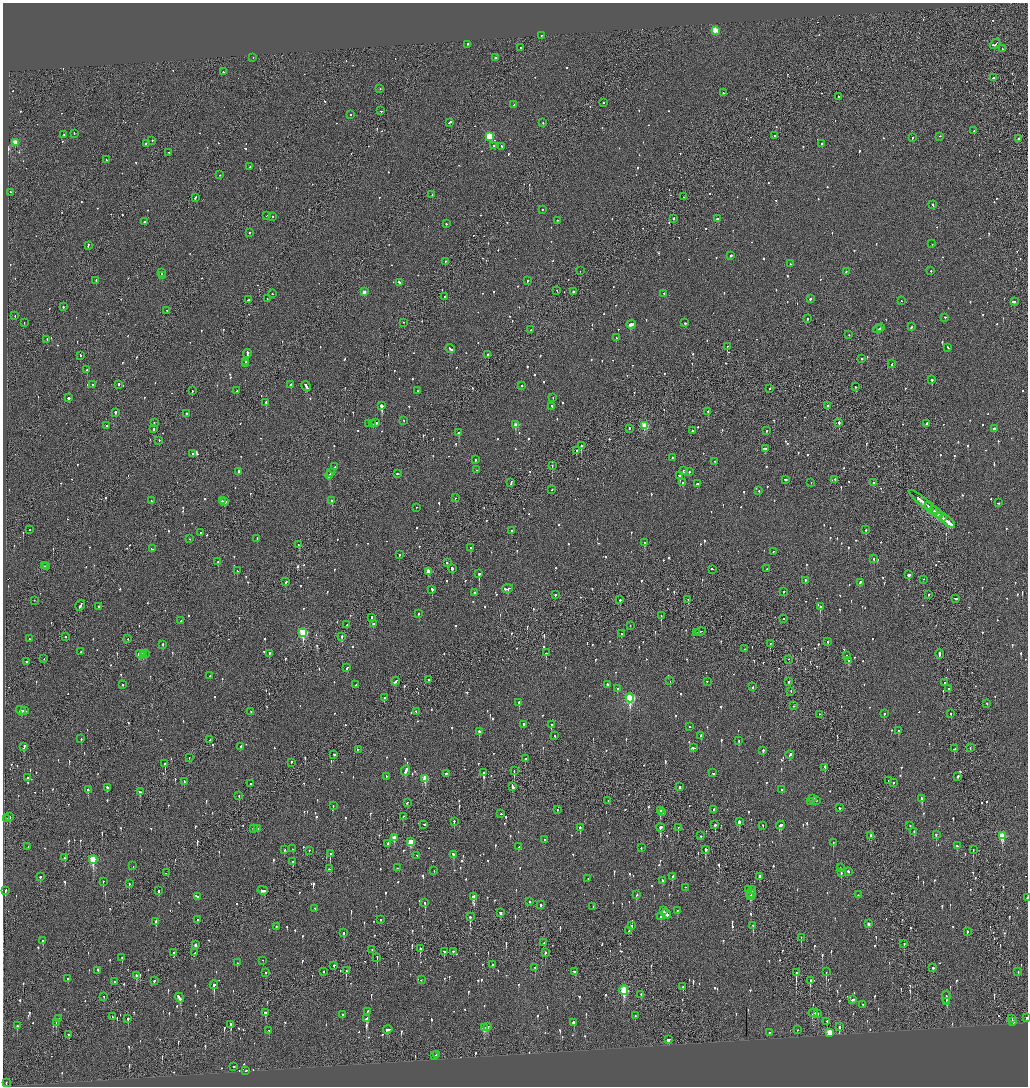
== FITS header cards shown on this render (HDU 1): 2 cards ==
NAXIS1  =                 2051
NAXIS2  =                 2168

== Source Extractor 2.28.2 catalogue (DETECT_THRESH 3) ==
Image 2051 x 2168 px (HDU 1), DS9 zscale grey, zoomed out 1/2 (1 PNG px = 2 x 2 image px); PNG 1030 x 1088 px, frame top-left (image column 2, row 2168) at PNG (3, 3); each listed source drawn as its Kron ellipse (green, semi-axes under 4 px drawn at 4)
Background -0.0944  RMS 0.077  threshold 0.232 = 3 sigma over >= 5 px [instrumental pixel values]
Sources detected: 1447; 57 cannot appear on this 1/2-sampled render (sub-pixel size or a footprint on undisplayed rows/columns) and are neither listed nor drawn; of the other 1390, the 500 brightest by FLUX_AUTO listed and drawn (890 fainter detections omitted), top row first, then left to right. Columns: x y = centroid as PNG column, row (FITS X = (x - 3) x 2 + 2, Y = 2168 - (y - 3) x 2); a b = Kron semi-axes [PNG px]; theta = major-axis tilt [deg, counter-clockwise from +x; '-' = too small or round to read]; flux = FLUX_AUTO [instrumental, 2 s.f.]
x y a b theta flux
715 31 3 3 - 420
541 36 2 1 - 58
995 44 6 2 43 310
467 45 2 2 - 170
521 48 2 1 - 74
1002 49 2 2 - 120
253 58 2 1 - 120
495 58 2 2 - 68
223 72 2 2 - 100
994 78 4 2 - 580
380 89 2 2 - 67
723 93 2 2 - 87
838 97 2 2 - 110
603 103 2 1 - 180
514 105 2 2 - 66
381 111 2 1 - 100
350 115 2 2 - 130
450 123 3 2 - 130
543 123 2 2 - 92
974 131 2 1 - 170
74 134 2 2 - 59
64 135 2 1 - 63
775 136 2 2 - 63
489 137 3 3 - 900
939 137 2 2 - 78
912 138 3 2 - 91
1018 139 2 2 - 200
152 141 2 2 - 65
15 143 3 3 - 300
146 144 2 2 - 140
822 144 2 2 - 230
494 146 2 2 - 260
502 147 2 2 - 240
169 153 2 2 - 75
106 160 2 2 - 86
250 167 3 2 - 200
220 175 2 2 - 61
10 193 2 2 - 66
432 195 2 1 - 61
683 197 2 1 - 81
196 198 3 2 - 130
933 205 3 2 - 95
542 210 2 2 - 87
267 216 2 2 - 58
273 217 2 2 - 140
673 219 2 2 - 110
718 219 3 2 - 440
557 221 2 2 - 65
145 222 2 2 - 470
446 224 2 2 - 130
249 233 2 2 - 65
932 244 2 2 - 110
88 246 3 2 - 110
730 256 2 2 - 130
445 262 2 2 - 170
790 264 2 2 - 59
580 271 2 1 - 100
931 271 2 2 - 100
846 272 2 2 - 65
161 273 2 2 - 140
162 276 3 2 - 190
96 281 3 2 - 120
527 281 3 2 - 74
399 283 3 2 - 96
557 291 2 2 - 79
364 292 3 2 - 120
574 292 2 1 - 520
273 294 2 2 - 67
664 294 2 2 - 160
445 297 2 2 - 120
267 299 2 1 - 63
810 299 3 2 - 100
248 300 3 2 - 71
902 301 2 2 - 66
1014 302 3 2 - 210
63 307 2 2 - 120
167 311 2 2 - 78
15 316 2 1 - 65
945 318 2 2 - 90
807 319 2 2 - 84
24 323 2 1 - 58
404 323 2 1 - 83
685 323 2 2 - 83
631 325 5 2 - 810
911 327 2 2 - 110
881 328 3 2 - 150
878 329 5 2 - 280
531 330 2 2 - 68
849 335 2 2 - 80
616 338 2 2 - 250
47 340 3 1 - 71
727 347 2 1 - 250
948 348 3 2 - 92
450 349 4 2 - 170
247 354 4 2 - 230
488 355 2 2 - 140
80 356 2 2 - 71
862 359 2 2 - 730
246 362 3 2 - 110
246 364 2 2 - 94
892 364 3 2 - 66
87 370 2 2 - 210
932 380 2 2 - 470
93 385 2 2 - 58
119 385 2 1 - 140
291 385 2 2 - 480
522 386 3 2 - 410
306 387 5 2 - 310
856 387 2 2 - 100
770 389 2 1 - 95
192 391 2 1 - 150
237 391 3 2 - 75
417 391 2 2 - 58
68 398 3 2 - 150
553 398 2 2 - 59
266 403 2 2 - 380
382 406 3 2 - 2200
827 406 2 2 - 64
552 407 2 2 - 120
708 412 2 2 - 220
115 413 2 2 - 96
186 414 2 2 - 210
403 421 2 2 - 56
154 423 2 1 - 65
376 423 2 2 - 97
839 423 2 2 - 340
369 424 2 2 - 87
373 424 3 2 - 130
926 424 3 2 - 180
516 425 3 2 - 200
107 426 2 2 - 160
645 426 3 3 - 560
154 429 2 2 - 300
629 429 2 1 - 95
994 429 2 2 - 1200
693 431 2 2 - 150
767 431 2 2 - 75
459 433 2 2 - 340
159 441 2 2 - 58
581 446 2 2 - 280
765 449 3 2 - 160
577 451 3 2 - 82
193 454 2 2 - 56
673 458 2 2 - 110
475 460 2 2 - 77
715 462 2 2 - 140
552 466 2 1 - 150
335 467 2 2 - 84
477 470 2 2 - 150
684 471 2 2 - 1400
239 472 3 2 - 310
689 472 2 2 - 96
330 473 2 2 - 130
397 474 2 2 - 130
329 476 4 2 - 190
679 476 3 2 - 57
785 480 3 2 - 380
835 480 2 2 - 63
511 483 4 2 - 190
683 483 2 2 - 220
811 483 2 1 - 85
874 483 3 2 - 66
697 484 3 2 - 630
552 490 2 2 - 57
759 491 2 2 - 80
455 498 2 2 - 61
151 501 2 2 - 92
222 501 2 2 - 170
332 501 2 2 - 450
921 501 15 2 -40 620
225 502 3 2 - 320
998 503 3 2 - 77
417 508 2 1 - 58
931 509 7 2 -41 380
936 513 8 2 -38 410
942 517 5 2 - 240
948 522 9 2 -39 680
30 530 2 1 - 63
866 530 2 2 - 160
511 531 2 2 - 480
201 533 2 2 - 71
190 539 2 2 - 61
257 539 2 2 - 100
645 543 2 2 - 240
299 545 2 2 - 96
470 548 2 2 - 390
152 549 3 2 - 120
773 552 2 2 - 59
399 555 2 2 - 74
874 559 2 2 - 95
218 562 2 2 - 92
447 563 2 2 - 210
45 566 2 2 - 100
47 567 2 2 - 190
452 569 3 2 - 610
767 569 2 1 - 72
712 570 3 2 - 110
237 571 2 2 - 77
428 572 3 2 - 190
479 574 2 2 - 450
909 575 2 2 - 270
923 580 2 1 - 120
805 581 3 2 - 74
286 582 3 2 - 130
860 583 3 2 - 100
508 589 5 2 - 420
432 590 3 2 - 310
784 592 2 2 - 140
474 593 2 2 - 310
555 595 2 2 - 140
928 595 2 2 - 62
955 599 3 2 - 160
620 600 2 2 - 160
688 600 2 1 - 94
34 601 2 2 - 91
80 606 5 2 - 160
98 607 2 2 - 150
820 607 2 2 - 230
419 614 2 2 - 110
661 616 2 1 - 170
372 618 4 2 - 120
784 619 2 2 - 120
181 621 2 2 - 63
373 624 2 2 - 190
347 625 2 1 - 60
630 626 2 1 - 63
700 632 5 2 - 240
303 633 4 3 - 1200
696 633 3 2 - 140
621 634 2 2 - 66
66 637 2 2 - 65
342 637 3 2 - 300
30 639 3 2 - 97
128 639 2 1 - 62
828 642 2 2 - 58
163 644 2 2 - 72
770 644 2 2 - 180
745 649 2 2 - 87
81 652 3 2 - 140
546 653 2 2 - 410
143 654 2 2 - 600
146 654 2 2 - 280
269 654 3 2 - 97
140 655 4 2 - 820
939 655 4 2 - 220
847 656 2 2 - 61
44 659 2 1 - 57
788 660 2 1 - 100
849 661 2 2 - 130
26 662 2 2 - 71
347 668 3 2 - 100
210 676 2 2 - 62
429 680 2 1 - 380
396 681 4 2 - 240
670 681 2 2 - 60
707 682 2 2 - 63
789 682 2 2 - 120
944 683 2 1 - 110
123 685 2 2 - 170
356 685 2 2 - 59
607 685 2 2 - 600
753 687 2 2 - 79
617 689 2 2 - 120
949 689 2 2 - 140
791 692 2 1 - 76
384 698 2 2 - 140
630 698 4 3 - 1700
519 703 2 2 - 170
987 704 2 2 - 65
793 706 2 2 - 69
21 711 5 2 - 210
25 711 2 2 - 86
251 712 2 2 - 58
416 712 3 2 - 85
884 714 2 2 - 68
951 714 2 2 - 76
819 715 2 1 - 60
523 725 2 2 - 220
551 725 3 2 - 250
690 727 2 2 - 110
899 731 2 2 - 160
479 732 2 2 - 320
554 736 2 2 - 100
701 736 2 2 - 98
81 739 2 2 - 98
210 740 2 1 - 100
739 741 2 2 - 57
24 747 4 2 - 160
241 747 2 2 - 97
693 748 4 2 - 330
970 748 2 1 - 59
954 749 2 2 - 280
358 750 2 2 - 180
763 751 2 2 - 71
334 755 3 2 - 66
790 755 4 2 - 460
189 758 2 2 - 63
525 759 2 2 - 160
291 763 2 2 - 99
165 764 2 2 - 280
825 768 4 2 - 220
406 771 5 2 - 160
514 771 3 1 - 110
484 773 3 2 - 400
713 773 3 2 - 120
446 774 2 2 - 98
386 777 2 2 - 62
958 777 2 2 - 410
28 778 2 2 - 140
425 779 3 3 - 340
889 781 2 2 - 83
184 782 3 2 - 170
893 783 2 1 - 91
251 784 2 2 - 89
513 787 4 2 - 210
679 787 2 2 - 290
107 788 3 2 - 97
88 790 2 2 - 360
782 790 2 2 - 70
140 792 3 3 - 110
239 796 2 2 - 100
813 799 2 2 - 68
922 799 3 2 - 200
608 801 2 1 - 130
816 801 2 2 - 76
810 802 3 2 - 99
407 803 3 2 - 78
333 806 2 2 - 62
840 808 2 2 - 460
557 810 2 1 - 69
714 810 2 2 - 64
660 811 3 2 - 750
663 813 2 1 - 82
500 814 2 1 - 120
10 817 3 2 - 160
403 817 3 2 - 66
6 819 2 2 - 60
454 822 2 2 - 89
739 822 3 2 - 580
424 825 2 2 - 79
715 825 3 2 - 140
780 825 4 3 - 240
763 826 2 1 - 120
910 826 2 2 - 63
580 828 3 2 - 160
660 828 4 2 - 460
678 828 2 1 - 62
253 829 2 2 - 74
258 829 2 2 - 74
914 832 2 2 - 180
936 835 3 2 - 74
701 836 2 2 - 66
871 836 2 2 - 200
1002 836 4 3 - 530
394 838 3 2 - 300
545 840 2 2 - 150
411 842 3 3 - 380
833 843 2 2 - 110
388 844 2 2 - 160
957 846 3 2 - 72
28 847 2 2 - 63
518 847 4 2 - 170
641 848 2 2 - 67
293 849 2 2 - 140
284 850 3 2 - 60
706 850 3 3 - 120
973 850 3 2 - 62
309 851 2 2 - 65
330 854 3 1 - 240
453 855 3 2 - 150
417 856 2 2 - 58
64 858 2 2 - 62
93 860 4 3 - 870
293 862 2 2 - 85
133 866 2 1 - 59
397 868 2 2 - 61
840 868 2 2 - 62
329 869 3 2 - 160
434 871 2 2 - 72
848 872 3 2 - 97
166 873 2 1 - 190
841 873 2 2 - 60
40 877 2 2 - 170
672 877 2 2 - 71
759 877 2 2 - 77
588 879 2 2 - 100
663 881 2 2 - 59
103 882 2 2 - 79
129 884 2 1 - 84
685 888 2 1 - 67
748 890 2 2 - 74
5 891 3 2 - 110
159 891 2 2 - 170
263 891 5 2 - 150
752 893 6 1 71 220
636 895 2 2 - 140
751 895 5 2 - 130
858 895 2 2 - 58
198 897 2 2 - 110
473 897 3 2 - 350
750 897 3 2 - 120
1027 898 2 2 - 63
529 902 2 2 - 81
425 903 4 2 - 200
541 905 2 2 - 150
593 907 2 1 - 57
315 909 3 2 - 75
663 911 4 1 - 210
677 911 2 2 - 160
500 913 3 2 - 87
666 914 5 2 - 240
470 917 3 2 - 470
661 917 2 2 - 240
198 920 2 2 - 160
381 920 2 2 - 69
156 922 3 2 - 170
868 924 3 2 - 92
631 926 2 2 - 150
753 926 2 1 - 120
276 927 2 2 - 65
629 931 3 2 - 290
967 932 2 2 - 110
344 933 2 2 - 58
801 938 2 1 - 100
43 941 3 2 - 80
544 943 2 2 - 86
904 944 3 2 - 90
195 945 3 2 - 89
420 949 3 2 - 200
372 950 2 1 - 65
444 952 3 2 - 84
453 952 2 2 - 110
174 953 2 2 - 56
195 953 4 2 - 120
545 953 3 2 - 140
122 958 2 2 - 98
377 958 2 1 - 110
263 961 2 1 - 65
237 963 2 2 - 70
493 965 2 2 - 190
334 966 2 2 - 170
535 968 2 1 - 57
933 968 2 2 - 290
98 971 3 2 - 110
346 971 3 1 - 71
324 972 2 1 - 120
575 972 4 2 - 110
826 972 2 1 - 240
1018 972 2 2 - 59
266 973 2 2 - 73
796 973 3 1 - 750
136 976 4 2 - 110
68 979 2 2 - 62
421 980 2 1 - 67
154 981 3 2 - 79
810 981 3 2 - 210
115 982 2 2 - 80
214 985 4 2 - 350
683 987 3 2 - 110
624 990 5 3 - 1100
641 995 3 2 - 56
104 997 3 1 - 90
946 997 6 2 -90 270
179 998 5 2 - 340
853 1000 3 2 - 150
947 1002 3 2 - 110
863 1005 2 2 - 100
368 1012 2 2 - 64
265 1013 3 2 - 410
813 1013 4 3 - 180
818 1014 2 2 - 150
342 1015 3 2 - 110
635 1016 2 2 - 93
112 1017 3 2 - 89
1027 1018 3 2 - 67
58 1019 2 2 - 67
128 1019 3 2 - 130
367 1019 4 2 - 390
1012 1019 2 1 - 81
827 1022 2 1 - 140
1013 1022 3 2 - 210
56 1023 2 2 - 73
573 1023 2 2 - 470
231 1025 4 2 - 170
17 1026 2 2 - 150
488 1027 2 2 - 81
839 1027 3 2 - 340
484 1028 4 3 - 200
388 1030 4 2 - 120
797 1030 3 1 - 120
269 1031 2 1 - 78
769 1033 2 2 - 150
830 1033 3 3 - 700
69 1035 3 2 - 81
669 1040 3 2 - 510
436 1055 2 1 - 62
435 1056 3 2 - 67
234 1067 2 2 - 86
246 1071 2 2 - 150
6 1083 2 2 - 60
At the frame edge (FLAGS 8, measured only in part): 2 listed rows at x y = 1027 898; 1027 1018
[890 fainter detections neither listed nor drawn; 57 sub-pixel or undisplayed-footprint detections neither listed nor drawn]